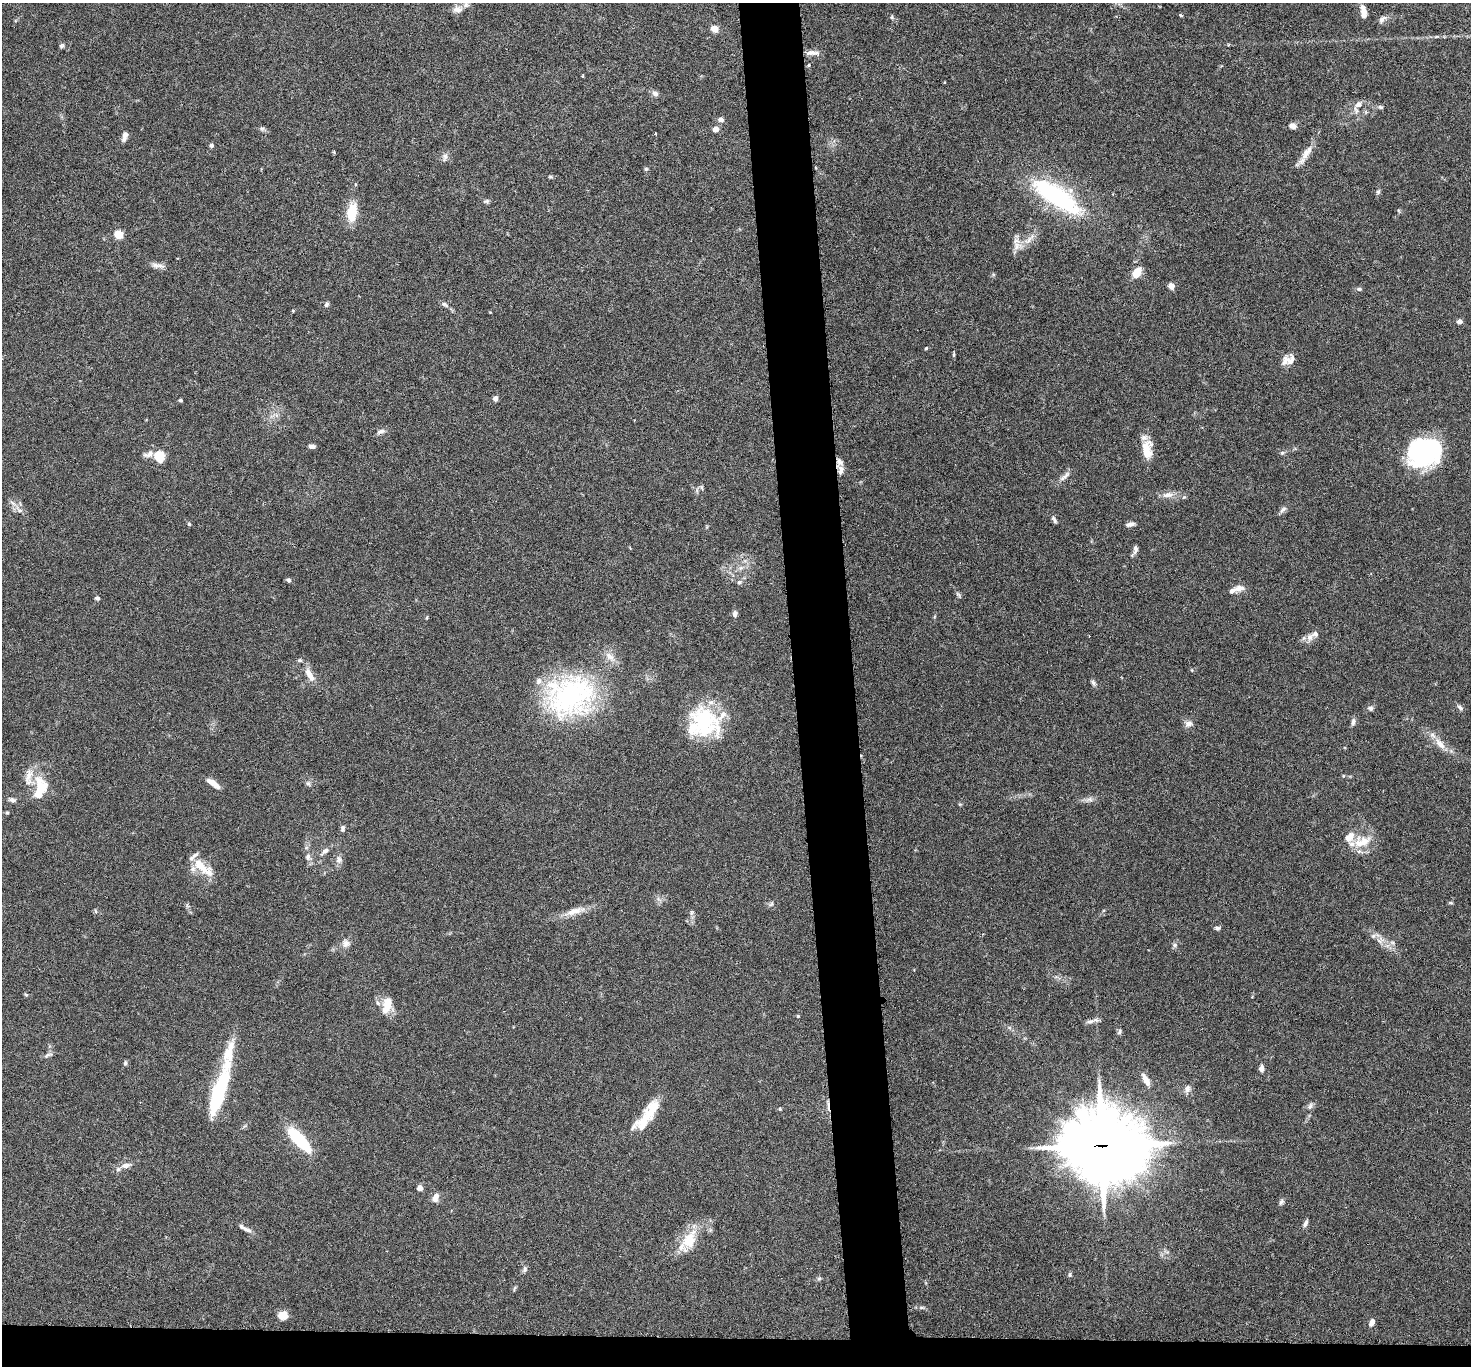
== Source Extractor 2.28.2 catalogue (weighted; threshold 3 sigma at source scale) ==
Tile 8 of 3 x 3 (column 2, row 3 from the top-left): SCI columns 1474-2942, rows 166-1529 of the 4415 x 4386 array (HDU 1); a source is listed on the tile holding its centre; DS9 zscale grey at full resolution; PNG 1473 x 1368 px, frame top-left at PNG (2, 3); no overlay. Shown black and unused: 6% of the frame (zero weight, under 3 of 6 exposures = <1% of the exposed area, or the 3 px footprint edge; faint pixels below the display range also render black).
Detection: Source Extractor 2.28.2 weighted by HDU 2 'WHT'; one run over the whole footprint, this tile lists its part. Background 0.0464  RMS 0.0023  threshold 0.00947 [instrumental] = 3 sigma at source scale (4.09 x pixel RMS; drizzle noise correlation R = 1.36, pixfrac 0.8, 0.05/0.05 arcsec/px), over >= 5 px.
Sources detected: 163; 3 inside a brighter object's white glare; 1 cosmic-ray / hot-pixel residue — not listed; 24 inside a brighter listed object's ellipse — not listed separately; the other 135 listed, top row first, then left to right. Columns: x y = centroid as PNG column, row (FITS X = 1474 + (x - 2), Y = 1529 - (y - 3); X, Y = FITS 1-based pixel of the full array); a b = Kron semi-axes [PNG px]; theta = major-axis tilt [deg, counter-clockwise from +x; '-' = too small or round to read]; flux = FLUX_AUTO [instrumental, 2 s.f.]
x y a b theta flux
457 9 14 9 0 1.4
1364 11 13 6 -80 1.9
1181 15 4 3 - 0.24
892 17 6 5 - 0.33
1382 19 13 6 42 0.9
714 29 8 7 - 1.6
1228 45 4 3 - 0.17
62 46 6 6 - 0.4
812 53 18 6 0 1.1
809 65 4 3 - 0.18
1221 66 4 3 - 0.2
583 76 4 3 - 0.19
655 94 9 7 -25 0.75
1358 104 11 8 36 1.3
1380 107 8 5 -11 0.43
721 120 6 5 - 1
1292 126 9 6 -17 1.1
262 129 6 6 - 0.45
715 129 4 4 - 2.3
656 134 3 2 - 0.22
125 136 12 6 75 1
211 145 5 5 - 0.55
334 152 5 3 - 0.22
445 157 12 6 80 0.82
1302 161 23 8 56 1.9
646 169 5 5 - 0.31
550 177 6 4 -19 0.31
1378 192 7 5 74 0.44
1056 196 72 23 -34 24
486 201 8 5 7 0.45
352 212 22 11 83 5.1
118 235 5 5 - 7.4
1017 246 15 11 11 1.9
156 265 12 7 -21 1.1
1137 272 9 6 59 4.4
1171 286 6 5 - 1.2
1359 289 7 5 0 0.43
326 304 7 5 71 0.49
445 304 11 6 -28 0.7
293 311 4 4 - 0.18
1459 321 6 5 - 0.85
926 348 4 3 - 0.27
954 355 7 3 82 0.29
1291 360 17 10 64 1.5
495 398 6 5 - 0.78
180 400 4 4 - 0.34
381 431 12 6 14 0.84
312 446 7 5 -10 0.76
1146 449 22 12 74 3.4
1282 453 7 5 0 0.41
1425 453 33 26 -1 28
148 454 15 8 20 1.2
159 456 8 7 - 6.2
841 470 12 7 84 1.2
1065 476 21 5 41 1.1
701 487 7 5 -73 0.38
1167 495 16 7 9 1.6
19 510 14 6 -41 1.2
1283 510 11 6 45 0.73
1054 520 10 4 -61 0.49
189 524 5 5 - 0.28
1130 524 10 5 13 0.82
1135 549 12 6 76 0.84
288 580 5 5 - 0.51
739 582 7 5 21 0.43
1239 588 13 7 6 1.5
958 594 11 3 -49 0.35
97 598 6 5 - 0.43
735 614 7 5 80 0.87
427 617 5 3 - 0.2
1310 637 11 9 72 1.3
300 660 6 5 - 0.33
308 672 12 8 -62 1.6
1093 683 8 5 -59 0.52
570 696 64 53 15 37
1370 708 8 6 -18 0.6
1460 708 10 5 -44 0.57
704 722 39 30 -55 17
1353 722 9 6 83 0.68
1188 724 10 8 30 1.1
1440 744 18 8 -48 2.2
1343 776 5 3 - 0.18
308 783 7 4 -1 0.39
214 784 16 5 -35 2.1
40 788 30 16 82 7
1089 799 11 6 16 0.88
12 800 10 6 -11 0.64
7 813 5 4 - 0.23
342 828 8 5 89 0.49
1362 842 27 14 16 4.7
325 851 13 6 41 0.95
308 857 10 7 84 0.86
339 859 11 9 -77 1
201 866 37 10 -37 4.3
1451 903 7 3 0 0.25
771 904 9 4 54 0.37
95 911 6 4 -70 0.27
575 911 34 8 16 3
691 912 8 4 81 0.45
1217 928 7 6 - 0.45
1373 936 10 6 15 0.71
1379 940 12 7 65 0.95
345 943 11 10 - 1.2
1175 945 7 6 - 0.5
26 995 6 4 -3 0.25
388 1002 17 12 38 2.5
798 1016 4 4 - 0.22
1090 1021 15 5 14 0.85
1119 1032 7 5 63 0.44
229 1052 97 14 79 9
48 1055 14 5 21 0.67
125 1063 7 5 81 0.37
1261 1068 6 5 - 1.2
1146 1080 18 7 -63 1.7
1187 1089 12 8 76 1
218 1096 36 14 73 16
1310 1106 10 5 71 0.66
780 1109 5 4 - 0.25
650 1112 43 12 47 7
299 1139 26 9 -47 16
1102 1146 33 29 -11 1200
126 1166 11 7 11 1.3
420 1188 5 5 - 1.3
435 1198 11 7 68 1.5
1281 1202 8 6 62 0.52
1305 1223 9 5 66 0.65
246 1229 14 5 -24 0.9
689 1239 31 18 61 6
525 1269 9 5 70 0.53
1070 1275 7 4 -85 0.33
819 1278 7 4 2 0.34
514 1288 8 2 69 0.27
922 1307 9 4 0 0.48
283 1315 10 9 - 2.1
1372 1322 9 6 67 1
Overlapping masked pixels (flux is a lower limit): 1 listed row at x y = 1102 1146